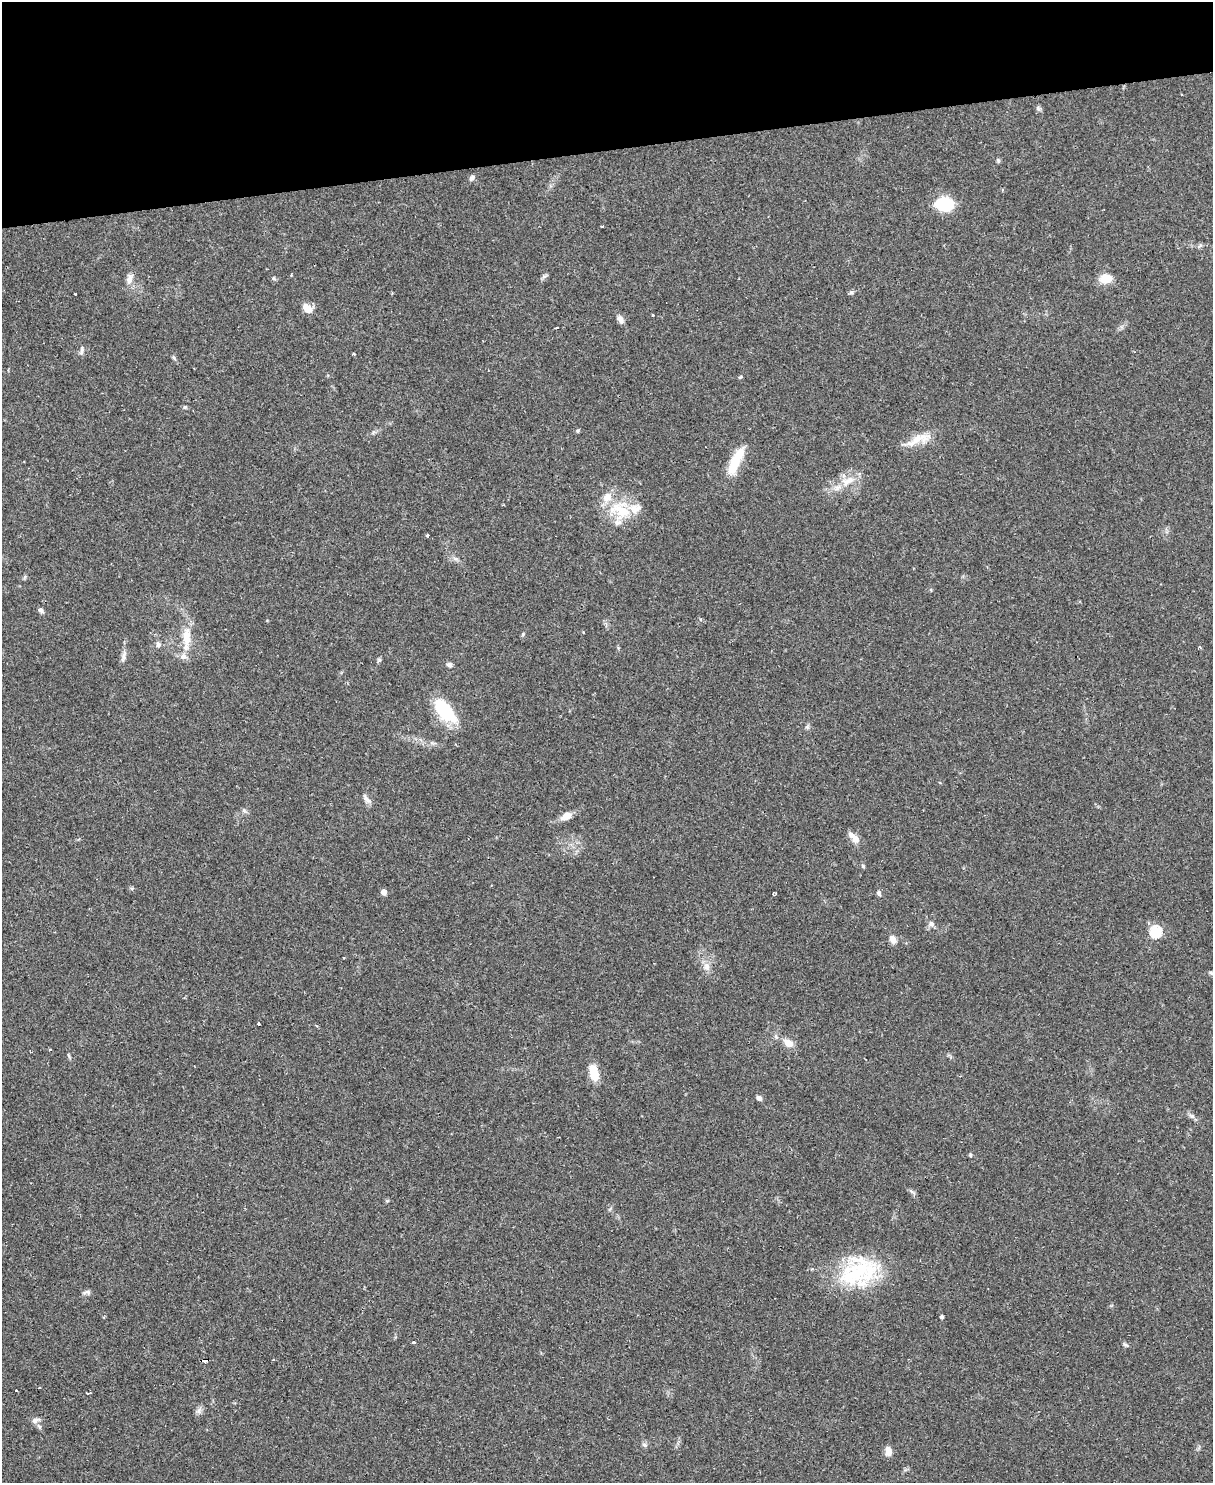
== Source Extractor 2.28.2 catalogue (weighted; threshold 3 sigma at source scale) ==
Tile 3 of 4 x 3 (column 3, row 1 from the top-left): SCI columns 2423-3633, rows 3210-4690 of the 4844 x 4824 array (HDU 1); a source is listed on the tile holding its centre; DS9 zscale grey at full resolution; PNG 1215 x 1485 px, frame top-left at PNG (2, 2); no overlay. Shown black and unused: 10% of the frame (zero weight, under 2 of 3 exposures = <1% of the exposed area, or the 3 px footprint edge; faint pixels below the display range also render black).
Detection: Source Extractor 2.28.2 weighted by HDU 2 'WHT'; one run over the whole footprint, this tile lists its part. Background 0.0698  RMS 0.0058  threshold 0.0262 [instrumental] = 3 sigma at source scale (4.5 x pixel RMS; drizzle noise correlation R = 1.50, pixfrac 1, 0.05/0.05 arcsec/px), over >= 5 px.
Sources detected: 73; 5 cosmic-ray / hot-pixel residue — not listed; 5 inside a brighter listed object's ellipse — not listed separately; the other 63 listed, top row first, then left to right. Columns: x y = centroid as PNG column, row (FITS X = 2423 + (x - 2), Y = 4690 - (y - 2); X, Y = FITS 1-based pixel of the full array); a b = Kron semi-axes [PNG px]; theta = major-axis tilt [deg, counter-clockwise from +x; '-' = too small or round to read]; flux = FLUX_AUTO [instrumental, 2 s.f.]
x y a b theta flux
1038 108 6 6 - 1.2
472 178 7 6 - 1.6
944 204 17 13 -3 25
602 227 3 3 - 1.8
129 279 15 8 83 3.9
1105 279 13 9 4 8.6
851 292 5 5 - 1.2
307 308 10 7 -42 7.6
653 315 3 2 - 2.9
620 319 9 6 -70 3.2
557 328 4 2 - 0.68
82 350 13 4 85 1.4
354 354 3 3 - 0.95
174 358 8 3 -60 1
740 377 6 4 33 0.62
185 407 5 5 - 0.76
918 438 35 10 17 10
736 461 37 11 64 17
848 481 23 10 25 9
620 510 33 26 -24 24
427 535 4 3 - 2.8
41 610 8 5 -46 1.4
187 636 23 11 79 10
158 644 7 6 - 1.7
124 656 14 6 84 2.6
379 660 6 5 - 0.92
449 665 6 6 - 1.7
445 711 31 15 -50 28
807 727 6 5 - 1
366 799 14 6 -52 2.5
566 816 12 8 25 5.7
854 838 18 7 -45 4.9
863 866 5 4 - 0.76
384 892 5 5 - 3.4
879 893 7 5 -72 1.4
774 894 4 3 - 1.4
931 924 8 7 - 2
1156 932 6 6 - 48
893 939 10 7 -56 3.5
344 958 3 2 - 0.45
706 966 12 8 -80 3.7
1211 973 6 4 -46 0.8
258 1024 3 3 - 0.69
788 1043 12 9 -31 5.1
69 1055 9 3 -69 0.82
594 1072 18 9 -75 11
759 1098 8 6 -40 1.7
1192 1116 6 5 - 1.3
970 1155 5 4 - 0.82
912 1192 7 4 -20 1.1
856 1273 53 32 25 50
87 1292 10 5 12 1.6
942 1317 4 3 - 1.3
413 1342 3 3 - 3.7
1126 1345 10 3 -29 0.92
205 1360 6 3 7 37
16 1390 3 2 - 0.68
88 1393 4 2 - 3.4
199 1411 11 7 66 2.2
36 1420 13 6 16 2.2
39 1426 7 4 -45 1.2
644 1445 8 5 -21 1.3
888 1451 12 7 -81 3.8
Overlapping masked pixels (flux is a lower limit): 1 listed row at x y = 205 1360
Unlisted compact peaks at least as high as the median listed source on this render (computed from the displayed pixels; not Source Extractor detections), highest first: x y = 244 810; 523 634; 578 430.